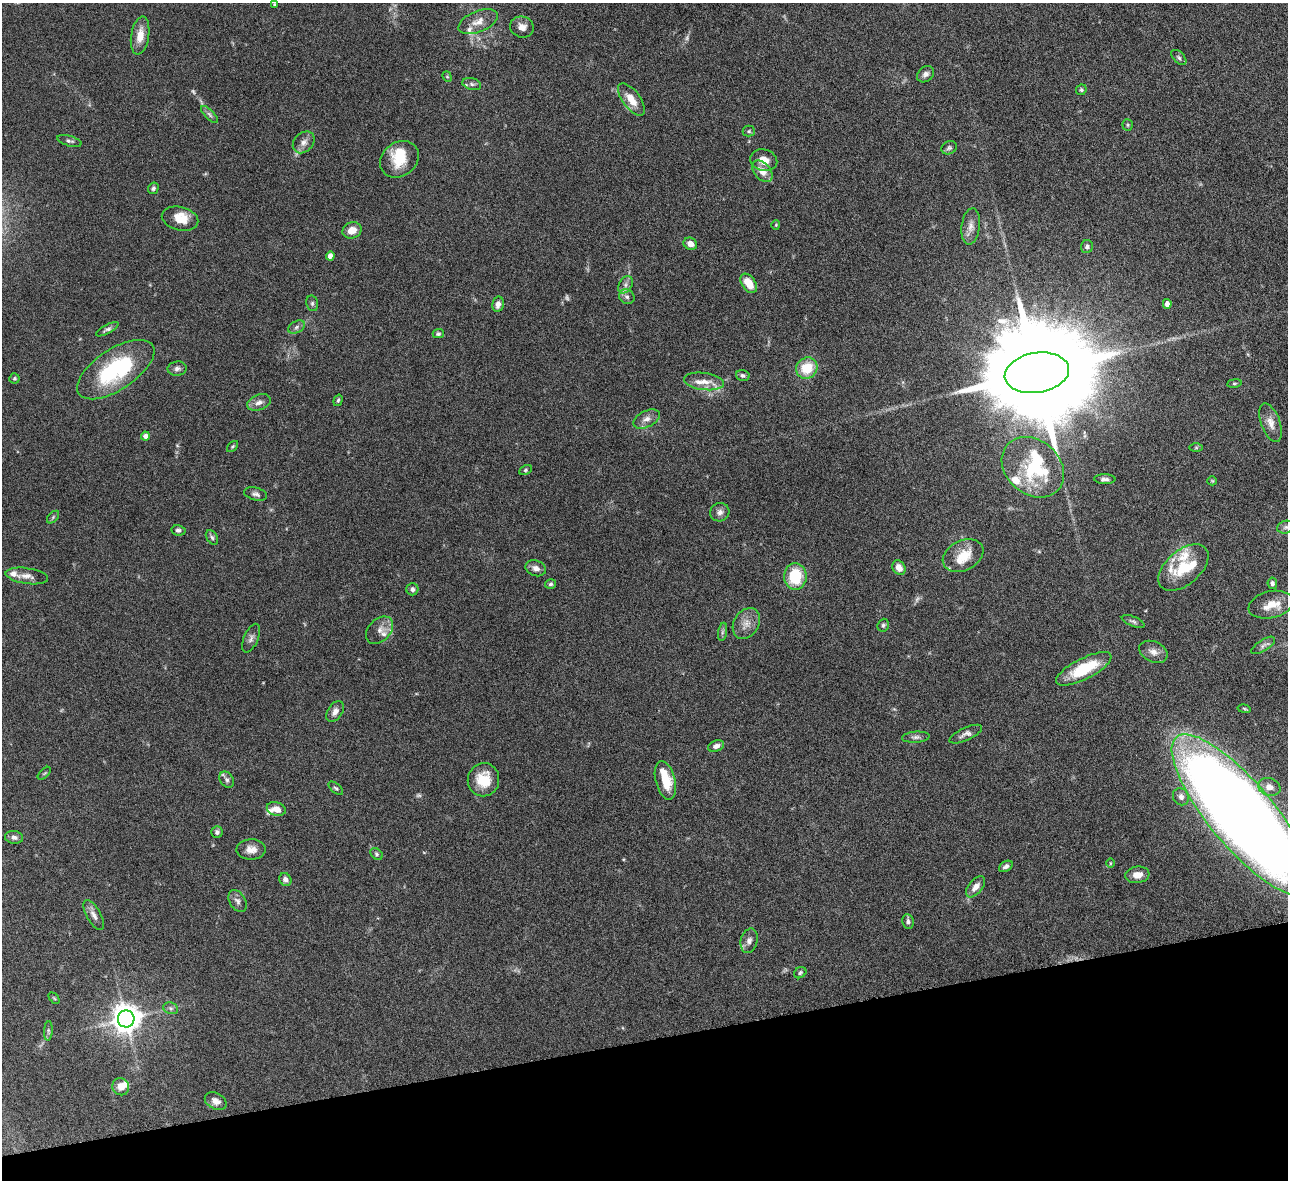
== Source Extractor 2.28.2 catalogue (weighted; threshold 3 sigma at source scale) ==
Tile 14 of 4 x 4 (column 2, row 4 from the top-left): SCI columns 1342-2627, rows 286-1463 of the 5257 x 5162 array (HDU 1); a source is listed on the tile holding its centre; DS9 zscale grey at full resolution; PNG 1290 x 1182 px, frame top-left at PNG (2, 3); each listed source drawn as its Kron ellipse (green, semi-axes under 4 px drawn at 4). Shown black and unused: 12% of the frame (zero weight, under 6 of 12 exposures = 3% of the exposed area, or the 3 px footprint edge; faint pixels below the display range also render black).
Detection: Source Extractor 2.28.2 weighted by HDU 2 'WHT'; one run over the whole footprint, this tile lists its part. Background 0.125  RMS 0.0034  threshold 0.0139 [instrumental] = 3 sigma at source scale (4.09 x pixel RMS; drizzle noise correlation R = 1.36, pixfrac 0.8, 0.05/0.05 arcsec/px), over >= 5 px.
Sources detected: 136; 6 too faint to see at this stretch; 1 inside a brighter object's white glare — neither listed nor drawn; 15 inside a brighter listed object's ellipse — not listed separately; the other 114 listed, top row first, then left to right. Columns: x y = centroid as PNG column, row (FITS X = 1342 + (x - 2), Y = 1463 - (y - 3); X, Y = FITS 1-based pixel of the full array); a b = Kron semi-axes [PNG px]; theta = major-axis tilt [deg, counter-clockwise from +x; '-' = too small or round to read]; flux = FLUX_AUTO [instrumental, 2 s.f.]
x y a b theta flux
274 4 4 3 - 0.3
478 22 21 10 22 3.4
522 27 12 10 -17 2.3
140 35 19 9 81 3.9
1179 57 9 5 -46 0.69
926 74 9 7 39 1.2
447 77 5 4 - 0.38
472 84 9 5 -16 0.97
1081 90 5 5 - 0.5
631 99 19 8 -53 4.3
209 114 11 4 -46 0.8
1128 125 5 5 - 0.45
749 131 6 5 - 0.55
69 141 12 5 -16 0.85
304 142 12 9 45 1.9
949 148 8 6 25 0.7
399 159 21 16 38 7.8
764 160 14 10 -15 3.2
762 171 12 8 -49 3.3
153 188 6 5 - 0.7
180 219 18 11 -14 4.8
776 225 4 4 - 0.29
971 226 18 9 83 2.3
352 230 10 8 21 3.3
690 244 7 6 - 2.1
1087 247 6 6 - 0.84
330 256 4 4 - 2.2
749 283 11 6 -55 5.1
626 285 9 6 59 1.3
627 297 8 7 - 1.1
312 303 8 6 -77 0.7
498 304 7 5 78 1.7
1167 304 5 4 - 1.9
296 327 9 5 28 0.92
107 329 12 4 28 0.87
438 334 5 4 - 0.55
807 368 11 10 - 8
177 369 9 7 8 1.1
116 370 44 20 33 31
1037 373 32 20 9 12000
743 375 7 5 -15 0.67
14 378 5 5 - 0.44
704 381 20 8 -8 3.6
1234 383 7 4 8 0.4
338 400 6 4 71 0.48
259 402 12 7 20 1.7
646 419 14 8 25 1.9
1271 423 20 9 -70 2.9
145 436 4 4 - 1.5
233 446 7 4 45 0.4
1196 447 6 4 0 0.41
1033 467 34 27 -41 23
525 470 6 4 28 0.53
1105 479 10 5 -3 1
1212 481 5 4 - 0.33
256 494 12 6 -15 1
720 512 10 9 - 1.4
53 517 7 4 46 0.51
1286 527 8 6 16 0.87
178 530 7 5 -9 0.75
212 537 8 5 -57 0.65
963 556 21 15 27 6.5
1183 567 29 17 40 10
536 568 10 7 -21 1.6
899 568 8 6 -59 2.4
27 576 21 8 -8 2.1
795 576 13 11 88 13
1272 583 6 5 - 0.88
551 584 5 5 - 0.61
412 589 6 6 - 0.94
1271 605 22 13 13 5.3
1133 621 12 5 -21 0.75
746 623 16 12 58 3.2
883 625 7 5 70 0.63
380 630 16 11 46 2.5
723 632 9 4 81 0.76
251 638 15 7 67 1.3
1263 645 13 5 33 1.1
1153 652 15 10 -25 2.3
1084 669 31 10 27 13
1244 709 7 3 -10 0.36
335 712 11 7 57 1.7
966 734 18 6 24 1.5
916 737 14 5 4 1
716 746 8 5 19 1.2
44 773 8 3 45 0.33
227 780 9 6 -57 0.98
483 780 17 15 81 7.6
665 780 19 10 -76 7
1269 787 11 8 -16 2.5
336 788 9 4 -41 0.55
1181 797 9 7 -58 1.4
276 809 10 6 -14 2.5
1242 815 101 32 -50 710
217 832 6 5 - 0.73
14 837 9 6 -7 1.2
251 849 15 10 1 2.6
376 854 7 5 -43 0.52
1110 863 5 3 - 0.28
1006 866 7 5 30 1
1137 875 12 8 7 2.5
285 880 7 5 -58 1.1
976 887 12 6 50 2.4
237 901 12 8 -59 1.3
94 915 16 7 -61 1.8
908 921 7 6 - 0.84
749 941 12 8 76 1.5
800 973 6 5 - 0.56
54 998 6 4 -45 0.33
171 1008 8 5 -20 0.68
126 1019 8 8 - 440
48 1031 10 4 86 0.63
121 1087 9 8 - 2.6
216 1101 11 8 -27 1.9
Isophote crosses this tile's border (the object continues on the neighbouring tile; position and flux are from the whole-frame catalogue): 2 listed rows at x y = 1271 605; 1242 815